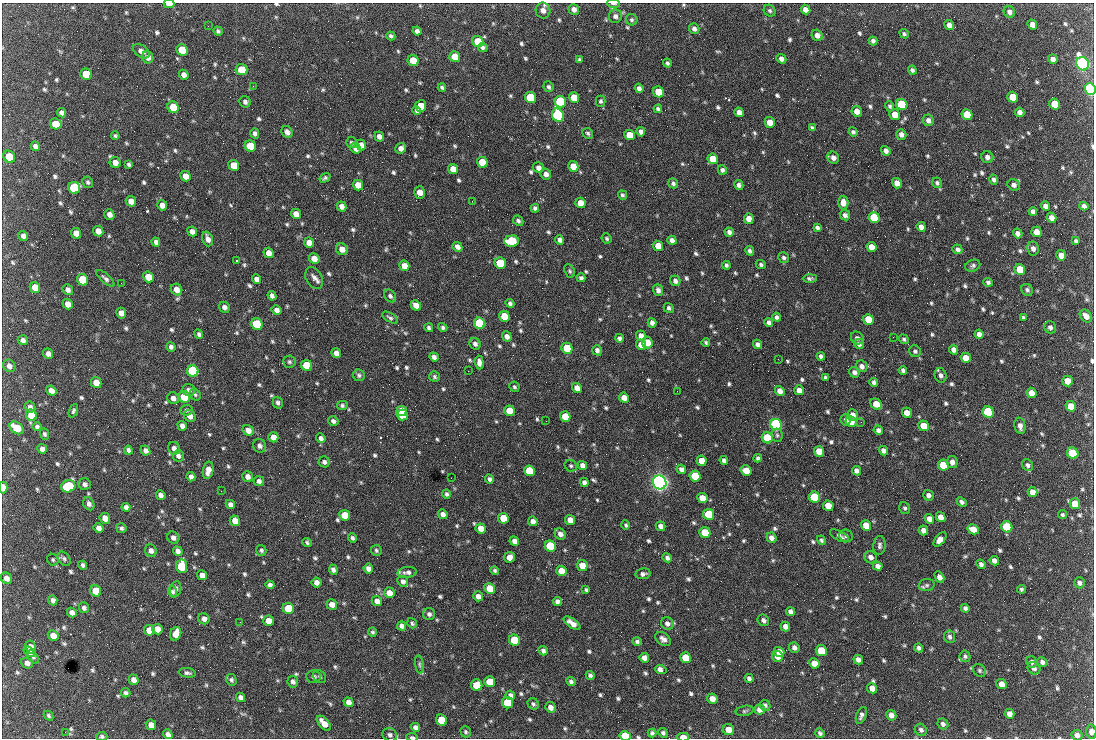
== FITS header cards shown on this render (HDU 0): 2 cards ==
NAXIS1  =                 1092 /fastest changing axis
NAXIS2  =                  736 /next to fastest changing axis

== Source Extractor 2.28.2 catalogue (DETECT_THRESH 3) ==
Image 1092 x 736 px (HDU 0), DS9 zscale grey, 1 PNG px = 1 image px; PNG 1096 x 740 px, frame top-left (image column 1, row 736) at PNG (2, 3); each listed source drawn as its Kron ellipse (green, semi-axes under 4 px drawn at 4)
Background 1510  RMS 36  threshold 109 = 3 sigma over >= 5 px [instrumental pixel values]
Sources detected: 834; of the 834, the 500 brightest by FLUX_AUTO listed and drawn (334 fainter detections omitted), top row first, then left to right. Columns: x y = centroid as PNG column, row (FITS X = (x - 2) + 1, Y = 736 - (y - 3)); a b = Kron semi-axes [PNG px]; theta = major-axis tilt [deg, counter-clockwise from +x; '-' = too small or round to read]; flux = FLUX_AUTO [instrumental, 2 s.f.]
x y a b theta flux
169 4 5 3 - 1.8e+04
613 4 6 3 -3 6.3e+03
574 9 5 5 - 1.2e+04
805 9 5 4 - 1.9e+04
543 10 8 7 - 1.5e+04
770 11 6 5 - 5.1e+03
1009 12 6 5 - 1.0e+04
615 16 7 6 - 8.1e+03
632 20 6 5 - 5.0e+03
949 25 5 4 - 1.2e+04
1032 25 5 4 - 1.7e+04
208 26 2 2 - 4.7e+03
694 29 5 5 - 8.7e+03
218 31 5 4 - 4.6e+03
417 31 4 4 - 8.7e+03
904 34 5 4 - 4.5e+03
817 35 6 5 - 1.4e+04
391 36 4 3 - 5.1e+03
478 41 6 5 - 8.3e+04
873 41 4 4 - 7.3e+03
483 47 5 4 - 6.6e+03
182 50 6 5 - 7.5e+04
141 51 9 5 -35 1.2e+04
148 57 6 5 - 1.1e+04
455 57 5 5 - 5.4e+04
580 59 4 3 - 4.5e+03
781 59 5 4 - 1.1e+04
1053 59 5 4 - 1.3e+04
413 60 5 5 - 5.7e+04
667 63 4 3 - 5.2e+03
1083 64 7 6 - 1.3e+06
241 70 6 5 - 5.0e+04
912 70 4 3 - 5.5e+03
86 74 6 5 - 7.6e+04
184 75 5 4 - 1.1e+04
253 86 2 2 - 2.0e+04
442 87 4 3 - 4.9e+03
548 87 5 5 - 5.5e+03
639 88 5 4 - 9.9e+03
1090 89 6 5 - 8.2e+05
659 92 6 5 - 6.0e+04
574 97 5 5 - 3.9e+04
1013 97 5 5 - 5.7e+04
530 98 6 5 - 1.6e+05
601 101 5 5 - 4.6e+03
245 102 6 5 - 7.0e+03
560 102 6 5 - 2.8e+05
902 104 6 5 - 2.0e+05
1055 104 5 5 - 6.0e+04
421 106 6 5 - 4.7e+04
890 106 5 4 - 5.0e+03
173 107 6 5 - 7.6e+04
658 109 4 4 - 5.4e+03
417 110 4 3 - 4.8e+03
857 111 5 5 - 2.1e+04
739 112 5 4 - 1.6e+04
1020 112 5 4 - 1.0e+04
62 113 5 4 - 7.6e+03
558 115 6 5 - 5.9e+05
895 115 5 5 - 2.8e+04
967 115 6 5 - 9.4e+04
928 120 6 5 - 1.1e+04
770 122 5 5 - 3.2e+04
56 124 6 5 - 3.8e+04
812 128 4 3 - 4.7e+03
287 132 6 5 - 1.1e+04
641 132 5 4 - 9.4e+03
853 132 5 4 - 5.4e+03
255 133 5 4 - 8.3e+03
588 133 6 5 - 5.0e+03
901 134 5 5 - 1.1e+04
629 135 5 5 - 4.3e+04
115 136 4 3 - 4.5e+03
379 136 5 4 - 1.2e+04
351 143 5 5 - 4.6e+03
361 145 5 5 - 2.0e+04
35 146 5 4 - 8.7e+03
250 146 6 5 - 6.5e+04
356 148 5 5 - 1.4e+04
401 148 5 5 - 1.4e+04
886 151 5 4 - 9.2e+03
9 157 6 5 - 5.5e+04
987 157 6 6 - 9.7e+03
833 158 6 5 - 1.1e+04
713 159 5 5 - 3.1e+04
115 162 6 5 - 1.6e+04
482 162 5 5 - 5.2e+04
129 164 4 4 - 5.8e+03
234 165 5 5 - 4.0e+04
573 166 5 5 - 3.4e+04
538 168 5 5 - 1.3e+04
453 169 5 5 - 2.7e+04
722 170 5 4 - 6.3e+03
546 174 5 5 - 1.2e+04
185 176 5 5 - 2.2e+04
325 178 6 4 32 5.1e+03
994 180 5 4 - 6.8e+03
88 182 6 5 - 5.0e+03
673 183 5 4 - 5.6e+03
897 183 5 4 - 1.7e+04
937 183 5 4 - 5.8e+03
358 185 5 5 - 2.8e+04
739 185 5 4 - 7.6e+03
1014 185 6 5 - 9.9e+03
74 188 6 5 - 2.7e+05
419 192 6 5 - 2.4e+04
622 195 5 4 - 4.6e+03
131 201 5 5 - 1.6e+04
472 201 2 2 - 8.1e+03
843 202 7 5 89 1.7e+04
580 203 5 5 - 2.9e+04
162 205 5 5 - 1.7e+04
1045 206 5 4 - 1.1e+04
1084 206 4 4 - 7.9e+03
342 207 5 4 - 1.3e+04
535 208 4 4 - 6.3e+03
1033 211 4 4 - 7.4e+03
109 214 5 5 - 1.2e+04
296 214 5 5 - 2.1e+04
845 215 5 5 - 8.2e+03
874 218 6 5 - 1.5e+05
1051 218 5 4 - 1.4e+04
749 219 5 5 - 1.9e+04
518 221 6 4 -43 6.2e+03
921 227 5 4 - 1.4e+04
817 228 4 4 - 5.9e+03
98 231 5 5 - 1.9e+04
192 231 5 4 - 1.1e+04
729 232 4 4 - 8.3e+03
1036 232 5 5 - 2.5e+04
76 233 5 5 - 2.0e+04
1018 233 5 4 - 1.1e+04
23 236 5 4 - 1.0e+04
607 238 5 4 - 4.6e+03
208 239 7 5 -71 1.5e+04
560 240 5 4 - 1.1e+04
672 240 5 4 - 1.1e+04
511 241 7 5 4 1.7e+05
1076 241 4 3 - 4.5e+03
156 242 4 4 - 8.2e+03
309 243 5 5 - 1.9e+04
658 246 5 5 - 3.3e+04
457 247 5 4 - 1.3e+04
871 247 5 5 - 3.2e+04
342 249 6 5 - 1.9e+04
957 249 5 4 - 6.8e+03
1033 249 7 6 - 1.0e+04
750 251 5 4 - 6.7e+03
269 253 5 5 - 1.8e+04
1061 255 5 5 - 2.6e+04
784 258 5 5 - 6.0e+03
314 259 5 5 - 2.3e+04
236 261 3 2 - 1.2e+05
500 263 6 5 - 1.5e+05
761 264 5 4 - 5.5e+03
726 265 4 4 - 5.6e+03
404 266 5 5 - 2.5e+04
973 266 8 6 22 6.8e+03
1020 269 5 5 - 5.7e+04
570 271 7 5 -64 4.4e+03
148 277 6 5 - 3.4e+04
105 278 11 4 -42 7.6e+03
314 278 11 8 -62 1.4e+04
581 278 4 4 - 6.0e+03
810 278 7 4 2 6.3e+03
256 279 5 4 - 9.6e+03
83 280 6 5 - 1.0e+05
675 281 5 5 - 8.1e+03
988 282 5 4 - 5.9e+03
121 283 2 2 - 8.8e+03
35 287 6 5 - 3.1e+04
68 290 6 5 - 9.3e+03
176 290 6 5 - 2.0e+04
658 290 6 5 - 8.9e+03
1027 290 6 5 - 6.0e+03
272 296 5 4 - 9.1e+03
390 296 7 5 -50 6.4e+03
510 303 4 4 - 6.3e+03
68 304 5 5 - 1.7e+04
416 305 5 4 - 2.1e+04
224 307 6 5 - 1.1e+04
669 308 5 4 - 6.0e+03
277 310 5 4 - 1.2e+04
121 313 5 5 - 1.7e+04
504 316 5 5 - 5.7e+04
1086 316 7 5 -48 1.6e+04
777 317 4 4 - 6.4e+03
390 318 9 4 -33 5.7e+03
1023 318 4 3 - 4.9e+03
868 319 5 5 - 4.2e+04
769 322 4 4 - 7.8e+03
479 323 6 5 - 2.6e+05
652 323 5 4 - 9.7e+03
257 324 6 5 - 2.1e+05
443 327 5 4 - 5.6e+03
1050 327 6 6 - 7.6e+03
429 328 4 4 - 5.6e+03
199 334 5 4 - 5.7e+03
979 334 5 4 - 1.0e+04
507 336 5 4 - 1.2e+04
641 336 5 4 - 1.6e+04
893 337 2 2 - 1.5e+04
619 338 4 4 - 6.1e+03
857 338 7 6 - 6.9e+03
904 339 5 4 - 4.5e+03
23 340 5 5 - 8.9e+03
706 342 4 4 - 4.6e+03
647 343 6 5 - 2.8e+04
475 344 6 5 - 8.0e+03
757 344 5 4 - 9.6e+03
859 344 5 5 - 6.7e+03
641 345 5 5 - 2.6e+04
171 347 5 4 - 8.0e+03
567 348 5 5 - 8.6e+04
597 350 5 4 - 8.9e+03
954 350 5 4 - 1.1e+04
915 351 6 5 - 6.1e+03
336 353 5 4 - 1.3e+04
48 354 5 5 - 1.1e+04
821 356 4 4 - 6.7e+03
434 357 5 4 - 8.8e+03
966 358 5 5 - 2.7e+04
778 359 2 2 - 8.7e+03
289 362 6 6 - 5.1e+03
479 362 7 4 -85 1.3e+04
306 365 6 5 - 9.0e+04
9 366 6 6 - 1.1e+04
862 366 6 5 - 1.2e+04
903 370 4 4 - 6.1e+03
193 371 6 5 - 3.2e+05
468 371 2 2 - 5.5e+03
854 372 5 5 - 8.4e+03
359 375 6 6 - 5.7e+03
941 375 7 6 - 8.9e+03
434 377 5 5 - 5.0e+03
825 377 4 3 - 5.5e+03
1068 381 5 5 - 3.5e+04
874 382 4 4 - 6.1e+03
96 383 5 5 - 2.7e+04
514 387 5 5 - 4.8e+03
577 388 5 5 - 1.8e+04
189 390 6 6 - 9.2e+03
799 390 5 4 - 1.5e+04
51 391 5 4 - 1.5e+04
677 391 2 2 - 5.8e+03
780 391 5 4 - 1.6e+04
1031 393 5 5 - 2.4e+04
195 395 6 5 - 4.6e+03
184 397 6 5 - 1.1e+05
173 398 6 5 - 1.1e+04
624 398 5 4 - 2.0e+04
278 403 6 5 - 6.4e+03
876 404 6 5 - 3.6e+04
342 405 5 4 - 4.7e+03
1071 406 5 5 - 3.6e+04
30 407 6 5 - 7.5e+03
186 410 6 5 - 5.4e+03
73 411 7 4 68 5.3e+03
402 411 5 5 - 7.0e+04
509 411 5 5 - 3.9e+04
988 412 6 5 - 2.8e+05
907 413 5 5 - 2.4e+04
31 415 6 5 - 5.4e+04
402 415 5 5 - 8.2e+04
853 415 5 5 - 1.5e+04
190 416 6 5 - 1.5e+04
565 416 5 5 - 4.6e+04
846 420 6 5 - 6.9e+03
333 421 5 4 - 7.3e+03
546 421 2 2 - 6.3e+03
851 422 6 5 - 2.7e+04
861 422 2 2 - 6.0e+03
776 424 6 5 - 7.0e+05
182 426 5 4 - 1.0e+04
924 426 5 5 - 3.5e+04
1020 426 8 5 -79 1.2e+04
37 427 5 4 - 5.5e+03
17 428 8 5 -37 6.0e+04
248 430 6 5 - 1.8e+04
878 430 5 4 - 8.0e+03
44 434 5 4 - 5.3e+03
777 435 6 5 - 5.0e+03
273 437 5 5 - 2.0e+04
321 438 5 4 - 7.6e+03
767 438 5 5 - 1.7e+05
260 446 7 6 - 9.0e+03
174 448 6 5 - 1.1e+04
42 449 5 4 - 9.8e+03
128 450 4 4 - 6.5e+03
145 450 5 4 - 8.2e+03
819 451 5 5 - 3.9e+04
884 451 5 4 - 1.1e+04
1073 453 6 5 - 1.0e+05
178 456 6 5 - 8.7e+03
758 458 4 4 - 6.0e+03
724 460 4 4 - 7.4e+03
701 461 5 5 - 2.5e+04
324 462 5 5 - 7.3e+03
952 462 6 5 - 1.4e+04
582 465 5 4 - 1.1e+04
943 465 5 5 - 9.8e+04
1028 465 6 5 - 7.3e+03
571 466 6 5 - 4.6e+03
681 469 5 4 - 9.0e+03
208 470 9 5 79 1.8e+04
746 470 5 5 - 3.4e+04
529 471 5 5 - 1.3e+05
856 471 5 4 - 9.8e+03
248 476 5 5 - 1.2e+04
695 476 5 5 - 1.1e+05
191 477 5 4 - 1.0e+04
451 478 2 2 - 4.7e+03
489 479 4 4 - 6.9e+03
259 481 5 5 - 7.9e+03
584 482 5 4 - 8.5e+03
660 482 7 6 - 1.6e+06
85 484 6 6 - 7.6e+03
68 486 7 6 - 2.1e+05
3 487 6 4 -89 2.2e+04
221 491 2 2 - 7.2e+03
1032 492 5 5 - 2.1e+04
447 494 5 4 - 5.6e+03
161 495 5 4 - 1.0e+04
928 495 5 5 - 9.3e+03
814 497 5 5 - 1.6e+05
702 498 5 5 - 2.9e+04
962 502 5 4 - 6.8e+03
89 504 7 5 -62 8.6e+03
230 504 5 4 - 1.0e+04
1075 504 5 5 - 4.5e+04
828 506 5 5 - 3.7e+04
126 507 4 4 - 7.8e+03
905 508 6 5 - 4.8e+03
443 514 5 4 - 1.1e+04
709 514 5 5 - 1.2e+05
345 515 5 5 - 4.5e+04
1062 515 4 4 - 4.7e+03
941 517 5 4 - 1.7e+04
105 518 5 5 - 2.1e+04
503 518 5 5 - 6.0e+04
929 519 5 4 - 1.4e+04
570 520 5 4 - 2.1e+04
235 521 5 5 - 2.6e+04
533 521 5 4 - 1.3e+04
625 525 4 3 - 4.8e+03
866 525 5 5 - 3.1e+04
661 526 5 4 - 1.1e+04
1007 527 6 5 - 1.6e+05
98 528 5 4 - 1.1e+04
121 528 5 5 - 5.5e+03
481 528 5 5 - 1.9e+04
973 529 6 5 - 2.4e+04
923 530 5 4 - 1.3e+04
705 533 5 5 - 9.7e+04
560 534 6 5 - 1.2e+04
839 536 10 5 -28 8.3e+03
846 536 7 6 - 6.0e+03
173 538 6 5 - 1.1e+04
352 538 5 4 - 5.5e+03
771 538 5 5 - 1.1e+04
940 539 8 4 51 2.1e+04
821 540 5 4 - 4.6e+03
514 541 5 4 - 1.3e+04
307 542 5 3 - 4.6e+03
879 545 9 6 85 7.4e+03
550 546 6 5 - 1.8e+05
261 550 5 5 - 5.4e+03
376 550 5 5 - 4.7e+03
151 551 6 5 - 1.1e+04
178 551 5 4 - 1.0e+04
509 557 5 5 - 1.8e+04
871 557 6 6 - 9.6e+03
667 558 5 4 - 7.3e+03
64 559 8 5 -53 6.0e+03
53 560 6 5 - 4.5e+03
994 561 5 4 - 1.0e+04
981 564 5 4 - 7.6e+03
83 565 4 4 - 6.2e+03
182 566 6 5 - 1.7e+05
582 566 5 5 - 3.2e+04
878 566 5 4 - 1.0e+04
368 568 5 4 - 1.2e+04
333 570 5 4 - 7.9e+03
495 570 4 4 - 5.0e+03
561 571 5 5 - 3.3e+04
407 572 10 5 5 8.7e+03
643 574 7 5 9 8.1e+03
202 575 5 5 - 1.5e+04
939 577 6 4 -60 1.5e+04
6 578 6 5 - 1.3e+04
403 581 5 5 - 8.2e+03
316 582 5 4 - 1.2e+04
1079 583 5 5 - 7.8e+03
270 585 4 4 - 7.0e+03
927 585 8 6 14 5.9e+03
176 589 8 5 80 7.7e+03
490 589 5 5 - 4.9e+04
1021 589 4 4 - 4.6e+03
586 590 4 3 - 4.7e+03
96 591 6 5 - 4.5e+04
173 592 6 4 -70 4.9e+03
389 593 5 5 - 2.1e+04
478 596 5 5 - 1.2e+04
53 600 5 4 - 8.8e+03
377 601 5 5 - 1.6e+04
557 601 4 4 - 9.4e+03
332 604 5 5 - 1.8e+04
84 608 5 5 - 6.5e+03
288 608 6 5 - 8.8e+04
965 608 4 4 - 6.5e+03
791 612 5 4 - 9.3e+03
72 613 5 4 - 1.2e+04
429 614 6 6 - 7.3e+03
204 619 6 5 - 9.8e+03
763 620 6 5 - 7.7e+03
268 621 5 5 - 2.4e+04
240 622 2 2 - 5.0e+03
412 623 5 4 - 4.6e+03
572 623 10 4 -36 1.8e+04
667 623 7 6 - 9.6e+03
402 626 5 4 - 1.0e+04
785 626 5 4 - 1.4e+04
157 629 5 5 - 2.6e+04
149 630 5 5 - 2.9e+04
373 632 5 4 - 4.6e+03
176 634 7 5 67 3.0e+04
53 635 6 5 - 2.2e+04
950 637 6 5 - 6.4e+03
663 639 8 6 -37 1.1e+04
514 640 6 5 - 1.2e+05
637 641 5 4 - 5.2e+03
30 647 6 5 - 1.9e+04
794 647 5 5 - 9.9e+03
919 648 4 4 - 6.2e+03
543 651 5 4 - 6.9e+03
821 651 5 5 - 6.6e+04
29 652 6 4 -36 9.5e+03
779 652 5 5 - 2.0e+04
777 656 6 5 - 2.2e+04
965 656 6 5 - 5.2e+03
33 657 7 4 -57 4.5e+03
644 658 5 4 - 1.4e+04
686 658 5 5 - 7.9e+04
858 659 5 4 - 1.2e+04
1031 662 6 5 - 7.1e+03
1042 662 5 5 - 9.3e+03
27 663 6 5 - 1.1e+04
814 663 5 5 - 2.4e+04
419 664 9 4 -81 4.8e+03
1034 668 7 6 - 8.0e+03
661 670 6 4 -19 1.6e+04
979 670 7 5 -47 5.1e+03
187 673 8 4 -9 6.6e+03
590 675 4 3 - 5.6e+03
313 677 7 6 - 7.0e+03
320 677 7 5 -47 5.4e+03
749 678 4 4 - 6.4e+03
134 680 5 5 - 1.4e+04
231 680 6 5 - 5.2e+03
571 681 5 4 - 6.8e+03
293 682 6 5 - 8.4e+03
490 682 5 5 - 6.1e+04
1001 684 5 5 - 2.0e+04
477 685 6 5 - 5.6e+04
872 688 5 5 - 2.0e+04
126 693 5 4 - 5.7e+03
510 695 5 4 - 1.0e+04
241 697 5 4 - 9.3e+03
712 699 5 5 - 1.9e+04
349 702 5 4 - 1.1e+04
508 703 6 5 - 1.0e+05
533 704 6 5 - 5.7e+03
765 705 6 5 - 5.9e+03
550 707 5 5 - 1.3e+04
760 710 5 5 - 1.4e+04
745 711 9 5 12 4.9e+03
1010 714 5 5 - 1.3e+04
861 715 9 5 69 8.1e+03
891 715 5 5 - 1.2e+04
48 716 5 4 - 4.8e+03
441 720 6 5 - 8.7e+04
324 723 9 5 -48 2.6e+04
943 724 6 5 - 7.5e+03
151 725 5 5 - 1.6e+04
415 727 5 4 - 8.8e+03
728 730 6 5 - 2.5e+04
921 730 6 5 - 6.9e+03
65 732 2 2 - 9.9e+03
466 732 5 5 - 4.7e+03
1091 732 7 5 89 1.2e+04
652 733 4 4 - 5.3e+03
663 733 5 4 - 5.7e+03
820 733 5 4 - 5.4e+03
168 734 5 4 - 1.1e+04
390 735 7 6 - 7.8e+03
1077 735 6 5 - 1.1e+04
102 736 5 4 - 5.2e+03
625 736 5 5 - 1.1e+05
412 737 5 3 - 6.8e+03
683 737 5 3 - 3.3e+04
At the frame edge (FLAGS 8, measured only in part): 10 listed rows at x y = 169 4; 613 4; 1090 89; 3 487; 1091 732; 1077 735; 102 736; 625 736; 412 737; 683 737
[334 fainter detections neither listed nor drawn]